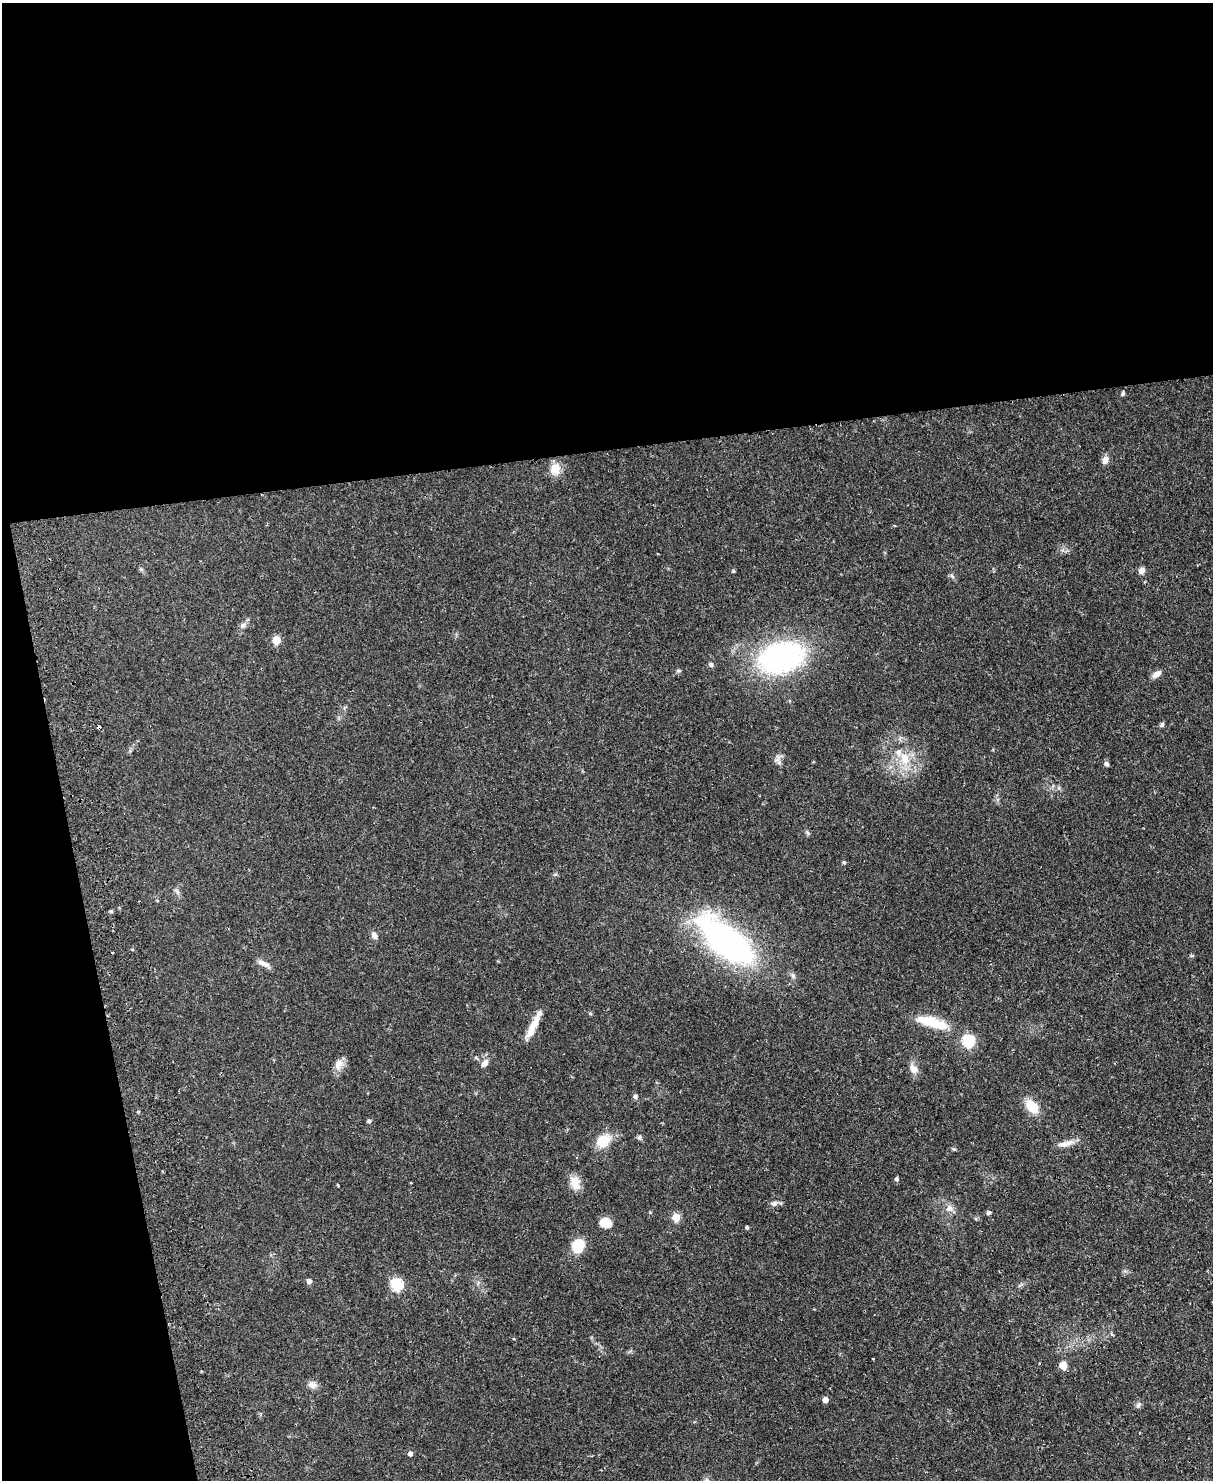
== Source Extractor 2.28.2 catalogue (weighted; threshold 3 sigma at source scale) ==
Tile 1 of 4 x 3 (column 1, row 1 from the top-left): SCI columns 57-1267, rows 3219-4696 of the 4958 x 4848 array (HDU 1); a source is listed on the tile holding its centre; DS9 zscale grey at full resolution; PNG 1215 x 1482 px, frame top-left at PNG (2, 3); no overlay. Shown black and unused: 36% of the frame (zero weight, under 2 of 3 exposures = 3% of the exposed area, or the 3 px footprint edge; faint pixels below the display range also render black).
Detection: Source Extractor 2.28.2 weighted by HDU 2 'WHT'; one run over the whole footprint, this tile lists its part. Background 0.0581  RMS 0.0056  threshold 0.025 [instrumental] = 3 sigma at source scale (4.5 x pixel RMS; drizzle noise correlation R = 1.50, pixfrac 1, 0.05/0.05 arcsec/px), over >= 5 px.
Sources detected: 58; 1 cosmic-ray / hot-pixel residue — not listed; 3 inside a brighter listed object's ellipse — not listed separately; the other 54 listed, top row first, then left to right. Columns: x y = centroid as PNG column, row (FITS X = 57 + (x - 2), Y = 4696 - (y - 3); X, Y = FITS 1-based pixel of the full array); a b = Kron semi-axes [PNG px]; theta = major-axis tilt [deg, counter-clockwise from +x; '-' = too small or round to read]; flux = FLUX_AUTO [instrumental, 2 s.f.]
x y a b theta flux
1123 394 5 4 - 0.82
1105 460 9 7 66 3.3
555 469 10 9 - 9.1
733 571 4 4 - 0.8
1141 571 7 6 - 2.9
952 576 7 4 -45 1.1
243 625 9 7 35 2
276 640 5 5 - 14
781 657 47 30 12 110
711 665 6 5 - 1.4
678 671 6 4 18 0.75
1156 674 11 6 35 3.4
1162 724 6 5 - 1.1
905 759 20 14 -67 12
1106 764 6 5 - 1.3
807 832 8 5 -45 1
844 863 5 5 - 0.98
177 891 10 5 -64 1.5
374 935 9 6 -62 2.3
727 941 52 22 -40 200
132 949 5 3 - 0.48
265 964 17 7 -38 3.1
793 975 9 5 -47 1.6
539 1013 13 7 58 2.7
928 1021 33 15 -16 13
531 1031 18 9 66 6.1
968 1041 6 6 - 59
485 1063 11 7 53 3
338 1064 15 11 68 4.5
914 1069 14 9 -53 3.9
635 1097 6 5 - 1.3
1032 1106 19 12 -48 9.5
369 1121 4 4 - 1.3
639 1138 6 6 - 1.3
603 1141 17 14 35 12
1065 1144 26 7 13 4.6
162 1171 4 2 - 0.44
896 1179 6 5 - 1
575 1184 18 13 74 6.3
338 1185 3 2 - 0.58
774 1203 9 6 27 1.8
949 1208 11 10 - 3.3
988 1213 6 5 - 1
676 1217 5 5 - 16
605 1223 11 9 -12 10
747 1227 4 3 - 1
578 1246 11 9 62 18
309 1281 5 5 - 2.9
396 1285 6 6 - 51
1063 1365 5 5 - 15
312 1385 12 9 -16 3.1
825 1400 5 4 - 4.3
1138 1405 9 6 58 1.4
410 1454 5 4 - 2.1
Unlisted compact peaks at least as high as the median listed source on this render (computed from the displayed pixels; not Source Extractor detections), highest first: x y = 954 1149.